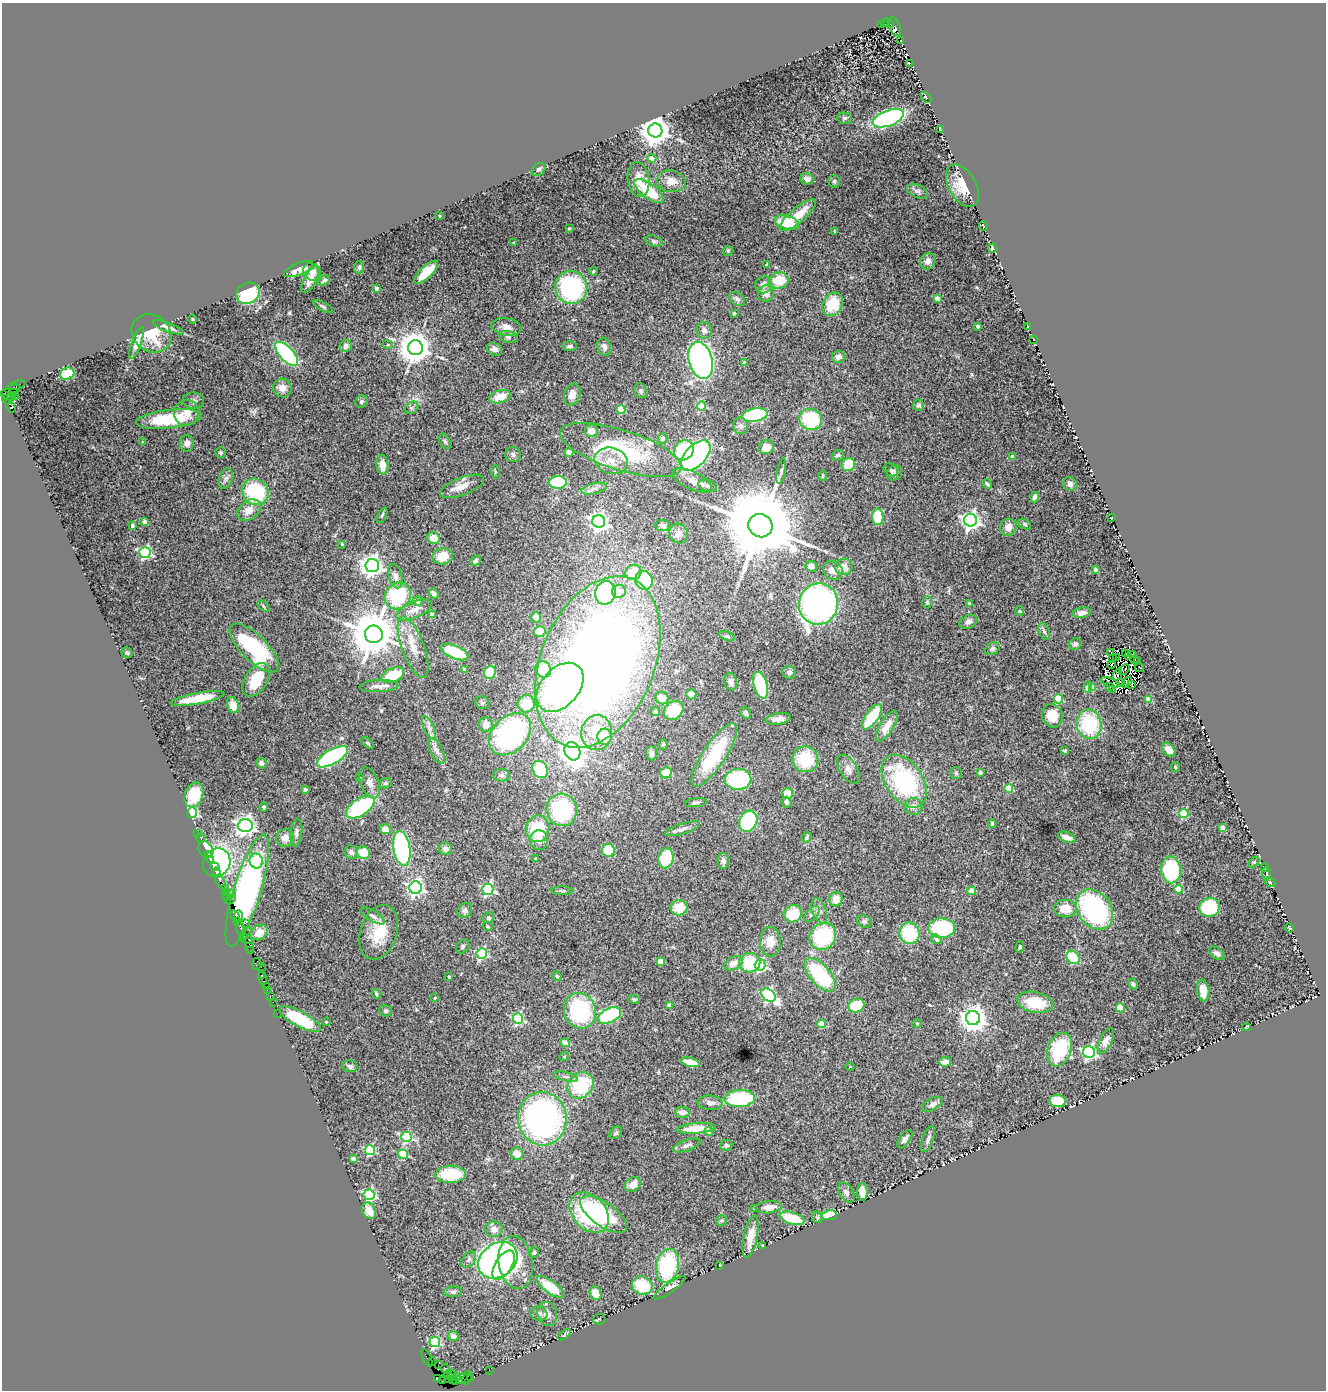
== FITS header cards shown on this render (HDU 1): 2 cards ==
NAXIS1  =                 1324
NAXIS2  =                 1388

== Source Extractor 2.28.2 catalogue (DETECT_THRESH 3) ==
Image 1324 x 1388 px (HDU 1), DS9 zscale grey, 1 PNG px = 1 image px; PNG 1328 x 1392 px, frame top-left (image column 1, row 1388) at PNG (2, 3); each listed source drawn as its Kron ellipse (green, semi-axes under 4 px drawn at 4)
Background 2.16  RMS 0.08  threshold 0.24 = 3 sigma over >= 5 px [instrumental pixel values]
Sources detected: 469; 8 with non-positive FLUX_AUTO (blend fragments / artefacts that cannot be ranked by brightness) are neither listed nor drawn; the other 461 listed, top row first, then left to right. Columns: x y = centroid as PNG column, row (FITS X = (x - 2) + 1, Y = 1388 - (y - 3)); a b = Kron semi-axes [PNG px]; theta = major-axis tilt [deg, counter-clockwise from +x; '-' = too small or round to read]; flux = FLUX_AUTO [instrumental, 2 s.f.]
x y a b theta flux
886 23 4 3 - 1200
881 24 3 3 - 250
890 24 3 3 - 1200
895 27 10 5 -71 2300
901 41 3 2 - 5.3
909 63 4 2 - 5
926 97 6 2 -45 4.1
845 118 7 5 -2 11
888 118 16 8 20 790
940 129 3 2 - 3.5
655 131 7 7 - 9100
652 158 4 4 - 33
539 169 7 5 43 13
638 179 17 10 -82 69
807 179 7 5 -22 29
671 181 14 11 -12 57
834 181 6 5 - 10
962 186 23 13 -60 120
649 191 17 7 -36 210
917 191 11 6 -27 20
798 215 22 7 40 120
439 216 3 2 - 3.9
787 222 12 6 -17 170
983 226 5 3 - 4.2
569 228 3 3 - 11
835 231 3 2 - 5
654 241 9 5 -16 14
514 243 3 3 - 10
992 248 4 3 - 12
728 251 5 5 - 6.2
928 261 8 7 - 33
767 265 3 3 - 17
359 267 6 5 - 9.2
299 269 15 6 22 74
593 271 4 3 - 5.7
312 272 9 8 - 24
426 272 15 6 44 120
310 280 14 6 63 54
324 280 6 4 31 11
779 280 10 8 10 130
763 285 8 8 - 27
571 287 16 16 - 600
376 288 4 3 - 8.4
248 293 12 10 26 260
766 294 8 8 - 38
737 299 8 6 -38 16
937 299 4 4 - 67
833 304 12 10 62 150
323 307 11 3 -30 8.6
734 313 3 3 - 5.6
192 319 4 3 - 4.9
978 326 3 3 - 20
1028 326 3 2 - 3.2
168 327 17 4 -21 30
506 327 15 8 -9 42
704 330 8 7 - 26
152 333 21 18 -37 160
508 337 9 5 -16 13
1034 339 3 2 - 2.8
137 343 17 4 70 31
388 345 5 3 - 5
346 346 6 5 - 28
569 346 7 5 0 13
604 347 9 6 -75 22
416 348 7 7 - 11000
494 349 8 6 -28 17
287 354 15 7 -47 650
838 357 6 6 - 23
701 360 19 12 -75 1500
745 363 4 4 - 21
67 374 7 6 - 110
16 385 9 3 19 230
282 388 9 9 - 42
12 389 7 3 13 190
641 391 7 6 - 12
14 392 3 3 - 140
7 395 7 5 -32 340
572 395 11 8 72 43
15 396 2 2 - 100
11 397 3 2 - 90
500 397 11 6 15 75
7 399 5 3 - 130
193 401 10 8 -6 20
361 402 6 5 - 10
918 405 6 5 - 13
701 406 4 4 - 250
11 407 6 4 -62 580
411 408 7 5 36 11
621 410 4 4 - 180
186 413 13 12 - 57
755 415 12 6 9 430
169 419 33 9 7 300
811 419 11 10 - 310
741 426 8 7 - 20
591 431 6 6 - 50
663 438 5 5 - 18
445 441 8 5 -63 11
142 442 3 3 - 4.6
187 443 8 7 - 26
766 447 7 7 - 67
621 450 63 20 -18 530
684 450 10 9 - 290
569 452 4 4 - 25
221 453 5 5 - 8.3
513 455 8 7 - 16
838 455 6 5 - 11
696 456 18 10 47 990
1012 456 3 3 - 16
611 461 17 13 -14 84
382 465 10 6 -85 55
848 465 7 6 - 130
891 470 8 6 -34 8.7
495 471 7 3 -89 6.6
781 471 13 2 79 11
894 473 8 7 - 16
823 475 5 3 - 5.4
226 479 11 6 73 22
692 480 21 9 -24 48
558 482 9 6 5 230
987 484 5 4 - 12
1070 484 7 6 - 20
462 486 23 8 21 62
707 486 10 5 -18 15
594 489 13 5 14 24
255 492 14 12 -41 400
1035 497 5 4 - 22
249 510 13 9 40 64
382 515 8 3 64 8.3
878 517 8 5 -87 180
1112 518 3 2 - 3.2
970 520 6 6 - 2600
145 522 4 3 - 34
599 522 6 6 - 2400
1025 524 7 4 -28 8.9
663 525 7 5 -7 17
132 526 3 3 - 21
760 526 12 11 - 80000
1008 527 8 8 - 41
678 534 10 9 - 28
434 538 6 5 - 68
342 544 3 3 - 8.1
145 553 6 5 - 900
443 556 10 8 11 87
476 561 6 4 45 19
372 566 7 6 - 3400
811 566 5 5 - 26
844 567 9 8 - 43
1095 569 4 3 - 14
833 570 10 9 - 43
633 572 8 7 - 130
395 576 12 7 -74 29
644 580 9 8 - 350
619 591 7 6 - 56
434 593 5 4 - 22
605 593 12 10 78 550
398 596 14 12 52 350
418 601 5 4 - 32
927 602 6 5 - 8.3
969 603 4 3 - 8.4
818 604 20 19 - 1800
263 606 7 3 -43 6.8
414 610 19 8 23 44
1020 611 5 3 - 5
1082 613 9 5 9 29
432 615 4 4 - 58
536 617 5 4 - 84
968 622 9 6 28 23
1044 631 9 5 -68 15
540 632 6 5 - 110
374 634 9 8 - 26000
727 636 8 4 -24 10
1075 644 6 5 - 12
413 647 32 11 -70 95
254 648 32 13 -45 590
992 648 8 6 32 13
455 652 14 6 -23 240
127 653 6 5 - 8.6
1110 653 3 2 - 0.26
1125 654 3 2 - 6.8
1132 654 3 2 - 39
1128 656 4 2 - 9.8
1117 658 4 2 - 4.9
1112 659 3 2 - 7.9
1134 659 3 2 - 14
1138 661 3 2 - 3.6
598 662 90 57 68 6700
1111 665 3 2 - 4
1139 668 4 2 - 3.1
543 669 8 7 - 240
1124 669 6 2 42 0.7
465 670 4 3 - 25
490 672 7 5 70 250
789 672 7 6 - 18
1118 674 6 2 64 1.8
393 675 12 6 23 170
256 680 18 11 58 170
731 682 9 6 -80 24
1110 682 10 3 -18 1.5
1121 682 2 2 - 5.2
1127 682 6 3 49 6.7
761 685 14 6 -74 290
1132 685 4 2 - 9.7
379 686 19 6 3 31
560 687 28 19 48 1200
1088 687 5 4 - 61
1093 687 4 4 - 92
1109 687 4 2 - 3.6
1113 689 3 2 - 5.8
691 694 5 5 - 48
197 698 27 5 10 130
662 698 7 6 - 76
1058 699 4 4 - 280
1149 699 4 4 - 120
482 703 7 6 - 12
526 704 9 8 - 110
233 705 8 6 -74 63
674 710 10 8 40 170
655 711 5 4 - 7.1
746 713 6 5 - 15
1052 716 12 10 -69 100
872 717 15 6 55 250
778 719 12 5 9 37
1089 724 15 12 -76 410
486 725 7 7 - 49
887 726 17 7 58 75
429 728 12 5 -64 23
597 732 17 15 85 180
510 734 24 17 46 1100
604 737 8 7 - 100
368 743 7 4 -37 9.9
663 745 5 4 - 6
1169 750 8 5 -49 40
437 751 14 6 -64 28
572 751 9 7 -65 4800
1065 751 3 3 - 9.1
651 753 7 5 -82 19
714 755 37 11 56 360
332 757 17 7 31 700
805 759 13 13 - 220
261 763 5 5 - 14
1175 767 5 4 - 6.6
848 769 16 8 -58 35
540 770 9 7 -60 290
666 773 6 5 - 94
956 773 6 6 - 9.9
980 773 3 3 - 14
501 775 8 6 1 16
360 778 3 3 - 6.1
738 779 13 10 2 430
904 781 29 18 -56 690
370 783 16 9 -69 41
385 783 6 5 - 8.9
1009 788 4 4 - 200
305 790 4 3 - 27
787 793 5 5 - 93
194 795 13 9 69 140
786 802 5 5 - 17
696 803 11 4 5 12
913 806 9 8 - 28
264 807 4 4 - 8.8
360 807 16 8 33 540
562 810 16 15 - 520
192 813 5 5 - 680
1184 813 5 4 - 260
748 821 11 8 65 480
992 824 4 3 - 8.3
245 825 7 6 - 2800
1223 828 4 4 - 81
385 829 5 5 - 49
538 829 13 12 - 280
682 829 18 5 17 27
296 832 14 6 84 21
198 833 2 2 - 14
807 837 5 4 - 8.1
1067 837 9 5 -21 41
200 838 5 2 - 67
285 838 9 8 - 38
539 840 10 9 - 32
402 848 17 8 -81 690
445 849 7 6 - 27
206 850 9 6 -58 160
608 850 6 6 - 130
351 852 7 6 - 20
363 852 7 6 - 110
208 855 3 2 - 31
666 858 10 7 75 200
536 859 3 3 - 5.4
210 860 3 2 - 230
256 861 7 6 - 130
723 861 8 6 -88 16
1254 862 6 4 45 5.9
217 863 15 13 52 1000
215 867 5 2 - 280
1264 868 4 2 - 5
1171 870 13 10 -83 460
217 873 5 4 - 480
1267 873 7 3 90 7.5
220 882 8 3 -62 350
1270 882 6 4 -26 8.9
416 888 6 6 - 1800
225 889 3 2 - 240
488 889 5 5 - 900
1178 889 4 4 - 120
247 890 58 13 73 2100
562 891 10 4 -1 9.6
972 891 4 4 - 100
225 892 4 2 - 190
231 894 2 2 - 170
227 897 4 3 - 130
836 899 7 6 - 64
230 900 5 2 - 270
1209 907 10 9 - 300
679 908 8 7 - 120
1065 908 11 9 0 94
1095 909 22 16 -53 800
464 910 8 6 51 16
819 911 13 7 -70 28
793 914 9 8 - 150
812 914 9 5 46 17
235 916 6 2 -63 630
239 916 5 2 - 560
373 916 14 5 -31 22
488 918 6 5 - 9.2
237 921 3 3 - 110
864 921 7 6 - 12
245 923 2 2 - 170
488 926 5 3 - 6.7
942 928 13 10 -1 400
1289 928 5 2 - 5.2
241 929 8 3 -70 650
259 932 9 7 32 53
379 932 28 18 72 180
246 933 7 2 55 270
909 933 11 10 - 270
823 936 14 12 47 400
246 939 7 3 -27 210
936 939 5 4 - 20
770 942 14 10 -88 71
250 944 8 4 -88 800
463 947 7 6 - 11
1020 947 6 3 81 6.8
251 951 4 3 - 120
482 953 5 5 - 610
1217 953 8 5 -34 19
1073 957 7 6 - 270
661 962 4 4 - 110
734 963 9 6 27 53
750 963 10 10 - 230
257 964 6 3 83 280
760 965 5 5 - 610
261 967 2 2 - 66
261 975 3 3 - 160
820 975 20 10 -48 460
557 976 5 4 - 7.1
449 977 3 3 - 13
262 978 7 3 -69 370
1133 984 5 4 - 11
267 986 4 2 - 140
267 990 2 2 - 110
1203 991 11 6 -81 56
376 994 5 3 - 7.7
768 995 8 5 -39 930
270 996 3 2 - 96
435 998 3 3 - 7.5
634 999 6 4 -9 8.3
273 1002 2 2 - 82
1035 1002 18 10 -12 180
669 1005 4 4 - 39
856 1005 8 6 25 170
1120 1008 4 4 - 160
385 1011 6 5 - 10
580 1011 18 16 -70 510
277 1013 2 2 - 52
610 1015 12 7 23 430
518 1018 5 5 - 620
973 1018 7 7 - 5900
300 1019 23 7 -28 250
326 1022 3 3 - 6.6
917 1023 5 3 - 4.6
821 1024 4 4 - 160
1246 1027 4 2 - 5.6
1106 1041 13 6 63 35
565 1043 4 4 - 76
1060 1049 17 11 70 300
1089 1052 6 6 - 1200
564 1057 5 3 - 4.1
690 1062 9 4 -13 85
945 1062 6 5 - 29
350 1066 7 5 -13 14
850 1066 4 3 - 4.6
566 1077 12 4 -13 18
580 1085 14 11 45 350
740 1098 15 8 2 380
1058 1101 8 6 -5 110
710 1103 13 7 -5 29
933 1104 11 5 31 19
682 1112 7 5 -4 35
542 1119 27 24 -84 1600
696 1128 20 5 4 130
709 1132 4 4 - 27
616 1133 7 5 44 11
406 1137 5 5 - 590
905 1139 10 5 53 24
928 1139 14 5 69 21
687 1145 14 5 19 22
726 1145 6 5 - 11
370 1150 5 5 - 410
403 1154 5 4 - 190
517 1154 6 6 - 53
353 1159 4 4 - 53
451 1174 15 8 1 230
633 1185 8 7 - 58
846 1192 11 7 -54 21
862 1192 8 5 -88 50
369 1195 5 5 - 750
769 1207 13 6 6 42
754 1208 3 3 - 5.8
369 1211 8 6 -65 69
589 1213 23 16 -47 550
604 1214 27 12 -35 320
829 1215 8 5 7 190
817 1217 6 5 - 9.3
792 1218 13 6 -16 170
721 1221 6 5 - 9.5
494 1229 8 8 - 27
750 1236 22 6 78 70
763 1245 4 2 - 3.4
534 1253 6 4 46 11
469 1260 9 6 52 15
498 1260 21 16 36 1900
516 1263 27 17 -80 280
504 1265 16 8 58 730
720 1265 3 2 - 3.5
667 1266 17 11 76 480
642 1285 10 9 - 200
550 1287 16 6 -36 140
670 1288 19 5 35 26
453 1292 9 5 6 11
595 1293 7 5 -65 77
539 1313 9 7 -14 19
547 1314 12 9 -73 34
599 1319 6 5 - 4.8
565 1335 7 3 38 9.8
453 1336 5 5 - 25
435 1342 5 5 - 540
427 1358 10 2 -63 170
432 1362 2 2 - 140
438 1365 2 2 - 120
445 1369 5 4 - 550
489 1370 2 2 - 40
453 1374 4 3 - 220
448 1375 4 3 - 2700
457 1377 4 3 - 270
471 1377 3 3 - 230
462 1378 6 4 41 270
467 1378 7 3 71 360
438 1379 4 3 - 91
447 1379 2 2 - 690
453 1379 3 2 - 130
443 1381 3 3 - 500
455 1382 3 2 - 78
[8 non-positive-flux detections neither listed nor drawn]